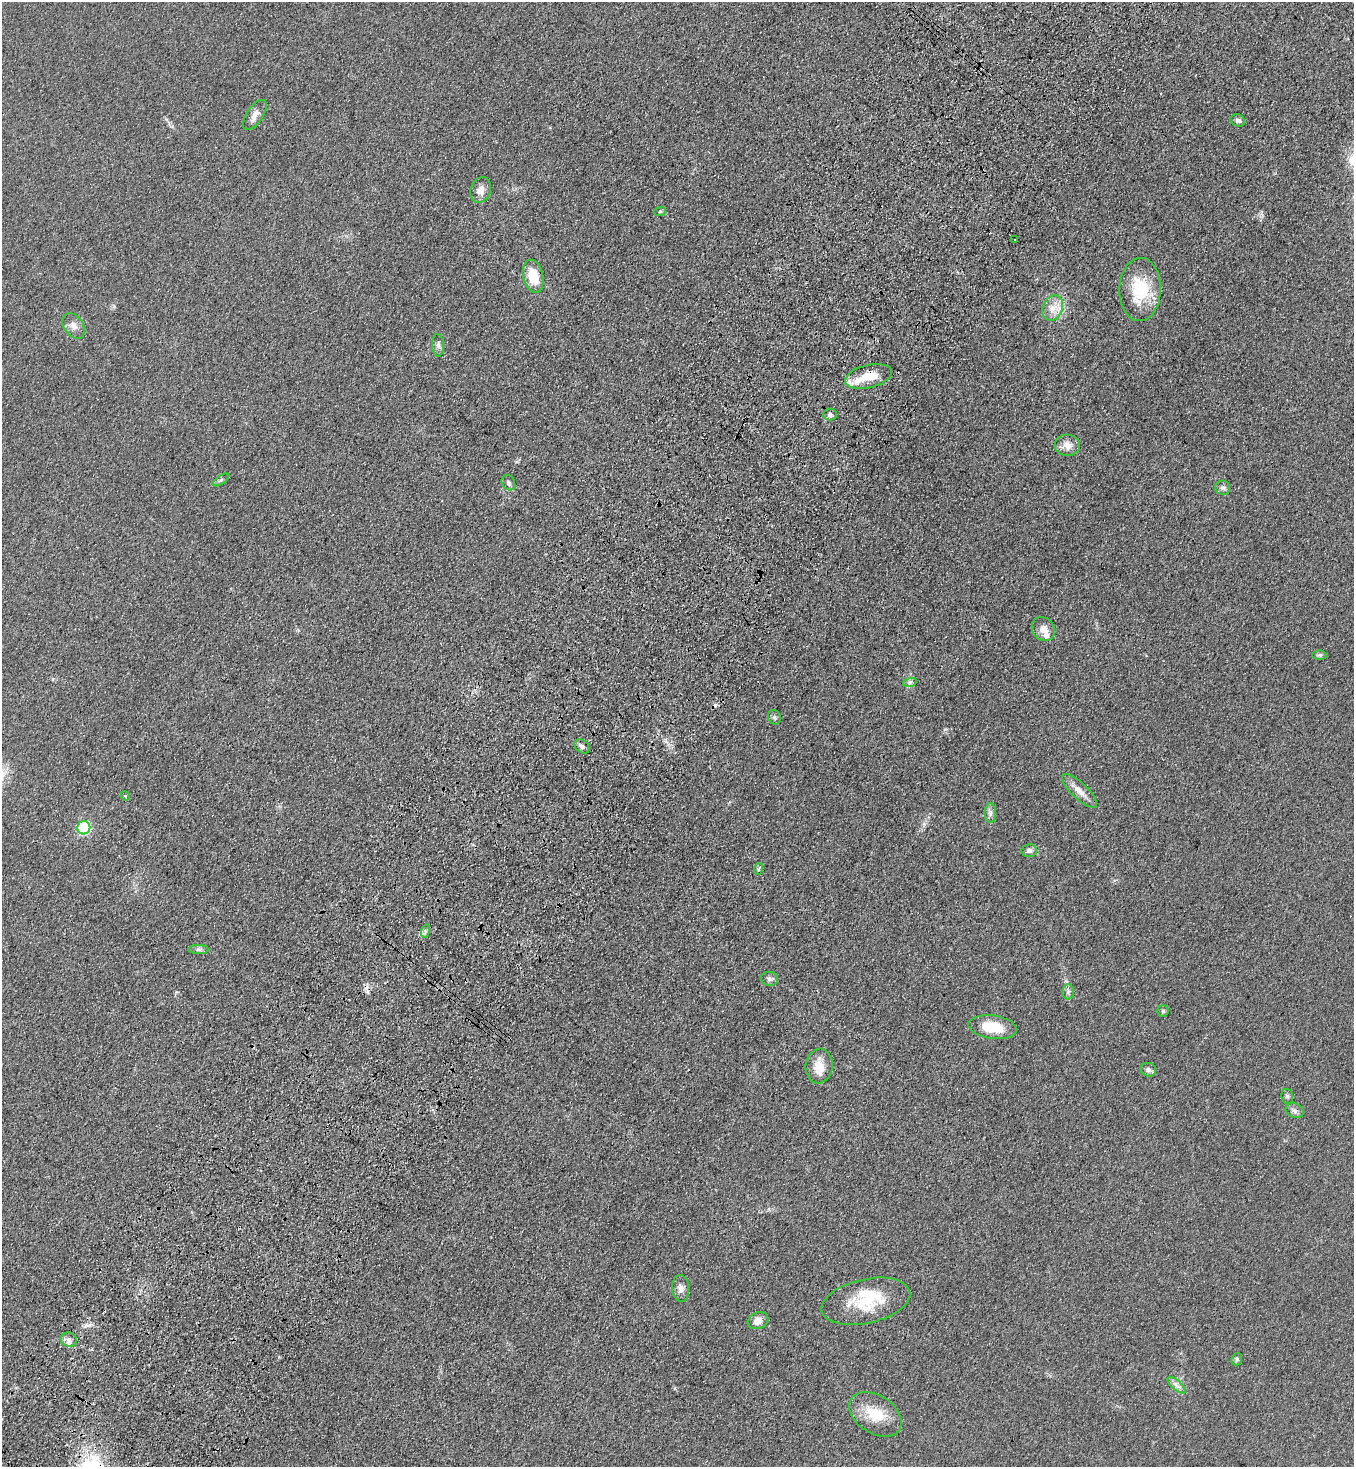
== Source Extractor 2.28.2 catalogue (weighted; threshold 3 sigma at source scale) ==
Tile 7 of 4 x 4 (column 3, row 2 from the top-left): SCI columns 2960-4311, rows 3007-4471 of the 6057 x 6013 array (HDU 1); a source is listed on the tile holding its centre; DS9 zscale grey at full resolution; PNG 1356 x 1469 px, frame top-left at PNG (2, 2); each listed source drawn as its Kron ellipse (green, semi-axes under 4 px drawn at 4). Shown black and unused: <1% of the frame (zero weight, under 3 of 4 exposures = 6% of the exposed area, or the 3 px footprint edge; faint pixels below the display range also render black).
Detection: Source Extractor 2.28.2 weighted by HDU 2 'WHT'; one run over the whole footprint, this tile lists its part. Background 0.0553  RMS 0.0075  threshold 0.0337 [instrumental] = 3 sigma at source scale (4.5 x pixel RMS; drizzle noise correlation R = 1.50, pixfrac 1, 0.05/0.05 arcsec/px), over >= 5 px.
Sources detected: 48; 1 inside a brighter object's white glare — neither listed nor drawn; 3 inside a brighter listed object's ellipse — not listed separately; the other 44 listed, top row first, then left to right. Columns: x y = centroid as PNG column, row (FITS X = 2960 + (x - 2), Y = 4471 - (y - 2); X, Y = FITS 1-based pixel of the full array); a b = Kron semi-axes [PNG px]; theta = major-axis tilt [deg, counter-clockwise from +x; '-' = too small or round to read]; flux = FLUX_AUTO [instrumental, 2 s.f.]
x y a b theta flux
255 115 17 8 57 5
1238 120 7 6 - 2.4
480 190 13 10 68 5.4
660 211 6 3 19 0.81
1015 240 3 2 - 0.83
533 276 17 10 -77 19
1140 290 31 20 88 35
1053 308 13 10 72 7.8
73 326 14 9 -56 5.1
438 345 11 6 -89 2.7
868 376 24 11 13 19
830 414 7 6 - 2.3
1067 445 13 10 -2 6.9
221 480 9 4 34 1.5
508 483 8 6 -62 2.1
1222 488 7 7 - 2.1
1043 629 13 10 -54 6.5
1319 655 7 4 1 1.5
910 682 7 4 19 1.5
774 717 7 6 - 1.6
582 746 8 6 -41 2.2
1080 791 23 8 -44 7.2
125 796 5 4 - 1
990 813 10 5 90 2.5
84 828 6 6 - 77
1029 851 8 6 10 2.6
758 869 6 3 69 0.97
425 931 7 4 73 1.6
198 950 10 4 0 2
769 979 9 7 -7 2.3
1068 992 7 6 - 2
1163 1011 5 5 - 1.2
993 1027 24 11 -7 21
819 1066 17 13 82 11
1148 1070 8 6 -15 2.3
1287 1096 8 6 -77 1.6
1294 1111 9 7 -24 2.7
681 1288 13 8 -86 4.1
866 1301 45 22 13 35
758 1321 10 8 21 5.6
69 1340 8 7 - 3.4
1237 1359 6 5 - 1.5
1176 1385 11 4 -43 3.2
875 1414 29 19 -34 21
Overlapping masked pixels (flux is a lower limit): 1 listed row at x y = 868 376